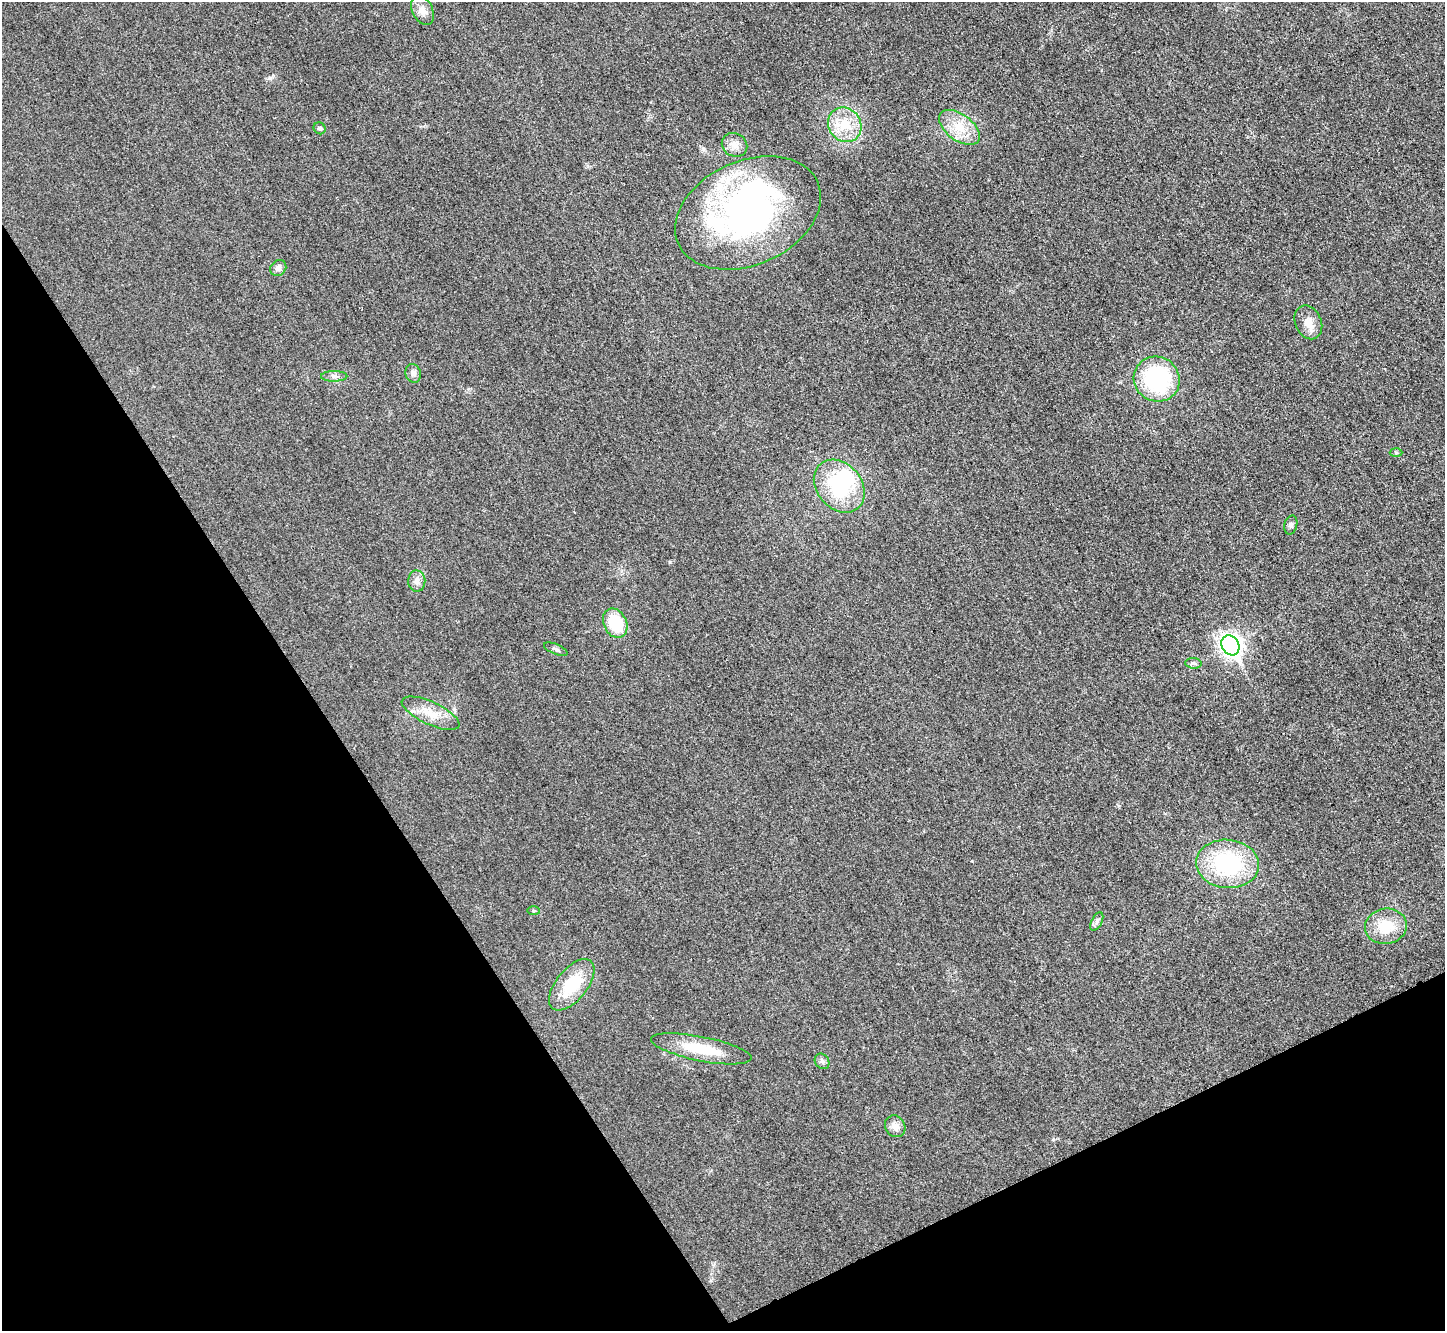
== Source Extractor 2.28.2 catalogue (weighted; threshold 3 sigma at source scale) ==
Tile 14 of 4 x 4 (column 2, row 4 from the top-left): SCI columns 1462-2904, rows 306-1634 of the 5798 x 5788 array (HDU 1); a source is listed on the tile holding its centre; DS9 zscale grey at full resolution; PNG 1447 x 1333 px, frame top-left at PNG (2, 2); each listed source drawn as its Kron ellipse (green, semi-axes under 4 px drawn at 4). Shown black and unused: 28% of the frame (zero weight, under 3 of 4 exposures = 1% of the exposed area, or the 3 px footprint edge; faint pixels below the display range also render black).
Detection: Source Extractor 2.28.2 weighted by HDU 2 'WHT'; one run over the whole footprint, this tile lists its part. Background 0.0298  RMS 0.0057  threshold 0.0259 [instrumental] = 3 sigma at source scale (4.5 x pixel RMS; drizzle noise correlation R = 1.50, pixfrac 1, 0.05/0.05 arcsec/px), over >= 5 px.
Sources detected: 32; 3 inside a brighter object's white glare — neither listed nor drawn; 1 inside a brighter listed object's ellipse — not listed separately; the other 28 listed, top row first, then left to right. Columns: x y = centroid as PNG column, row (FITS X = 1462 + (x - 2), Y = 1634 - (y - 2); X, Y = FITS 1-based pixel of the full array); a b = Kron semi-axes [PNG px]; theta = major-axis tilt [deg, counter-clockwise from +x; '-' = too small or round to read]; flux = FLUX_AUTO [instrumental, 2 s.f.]
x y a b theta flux
422 10 15 10 -64 4.9
845 125 18 16 -54 14
959 127 23 13 -37 13
320 128 6 5 - 1.2
734 145 13 11 -32 4.8
748 213 76 52 24 180
278 268 8 7 - 2.4
1308 322 17 13 -65 6.8
413 373 9 7 -71 2.6
334 376 13 5 1 2.1
1157 379 23 22 - 59
1396 452 6 4 -2 0.83
839 486 29 22 -50 42
1291 525 9 6 76 1.6
417 581 10 8 -87 3.1
615 623 15 11 -64 22
1230 645 10 8 -59 320
556 649 12 5 -22 1.6
1193 663 8 5 -6 1.3
431 713 31 11 -25 11
1227 864 31 24 -5 58
533 911 6 3 0 0.72
1097 921 10 5 64 1.6
1386 926 21 17 10 17
572 985 30 15 51 24
701 1049 51 12 -11 23
822 1061 8 7 - 1.7
895 1126 11 9 -55 4.1
Unlisted compact peaks at least as high as the median listed source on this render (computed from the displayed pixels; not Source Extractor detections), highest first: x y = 670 562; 270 78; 972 861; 1053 1139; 711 1280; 713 1265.